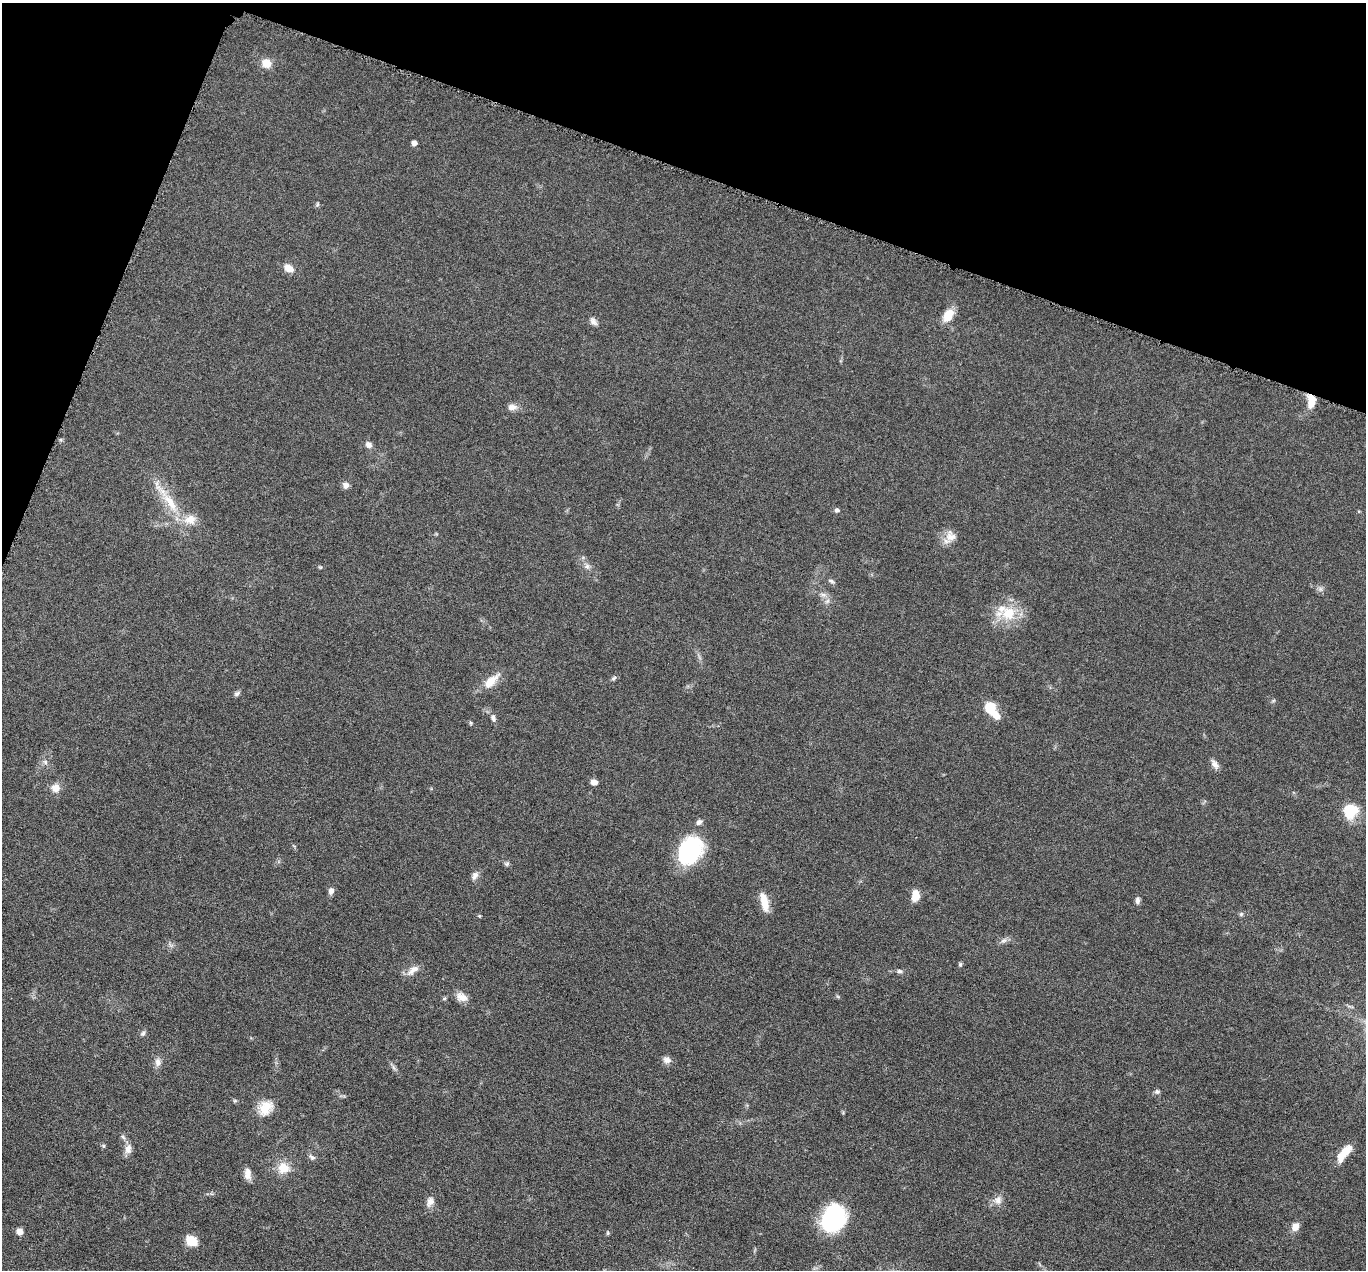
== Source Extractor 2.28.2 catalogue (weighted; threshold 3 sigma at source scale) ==
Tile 2 of 4 x 4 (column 2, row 1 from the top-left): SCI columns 1370-2733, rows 4076-5343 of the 5469 x 5483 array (HDU 1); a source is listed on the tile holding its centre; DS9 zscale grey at full resolution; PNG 1368 x 1272 px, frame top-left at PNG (2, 3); no overlay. Shown black and unused: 17% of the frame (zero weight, under 4 of 8 exposures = <1% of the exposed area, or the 3 px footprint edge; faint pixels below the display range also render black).
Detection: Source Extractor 2.28.2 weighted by HDU 2 'WHT'; one run over the whole footprint, this tile lists its part. Background 0.0374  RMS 0.004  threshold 0.0162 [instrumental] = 3 sigma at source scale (4.09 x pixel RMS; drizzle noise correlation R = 1.36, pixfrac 0.8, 0.05/0.05 arcsec/px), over >= 5 px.
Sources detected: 64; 1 inside a brighter listed object's ellipse — not listed separately; the other 63 listed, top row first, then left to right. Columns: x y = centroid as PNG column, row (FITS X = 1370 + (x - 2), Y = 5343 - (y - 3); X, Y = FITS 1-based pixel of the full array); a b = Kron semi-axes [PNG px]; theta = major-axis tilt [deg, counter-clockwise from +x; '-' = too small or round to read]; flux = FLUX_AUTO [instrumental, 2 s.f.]
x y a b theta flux
266 63 11 10 - 4
414 143 6 5 - 1.5
317 204 6 4 88 0.49
289 268 12 8 -28 3.1
948 315 14 9 57 5.8
593 321 11 7 -56 1.5
1311 401 18 9 85 5
512 407 11 8 1 2.1
369 445 9 7 -39 1.5
346 485 8 8 - 1.6
170 502 32 11 -55 9.8
837 510 6 5 - 0.81
190 519 15 13 11 4.7
950 536 15 14 - 3.8
587 566 7 7 - 1.1
831 581 8 4 -25 0.72
823 595 7 5 0 0.96
1008 613 22 19 12 11
614 678 8 4 36 0.69
491 681 22 10 44 5.8
237 694 9 5 33 0.91
991 710 19 8 -52 11
493 718 10 6 -77 1.2
471 723 6 3 -71 0.45
45 762 7 4 -46 0.8
1215 764 14 7 -58 1.7
594 782 8 6 3 1.8
56 788 10 10 - 3.1
1351 811 18 16 25 8.9
699 822 8 6 40 1.1
690 851 27 20 61 34
507 864 6 6 - 0.7
475 875 11 8 60 1.7
331 891 9 7 79 1.4
916 895 11 7 85 5.1
1137 900 8 5 -87 1.2
764 902 22 8 -77 5.5
1241 914 6 5 - 0.57
1004 940 8 5 30 1.1
960 964 6 4 70 0.54
413 970 19 8 39 2.8
899 971 8 5 -14 0.83
462 997 15 10 -18 2.9
143 1033 7 5 56 0.8
667 1060 10 8 -25 1.8
158 1062 12 8 89 1.9
393 1067 7 4 -71 0.8
1157 1092 7 6 - 0.86
235 1101 5 5 - 0.5
266 1108 20 15 54 6.6
123 1137 7 4 -46 0.8
128 1149 13 9 75 2.4
1344 1153 25 8 52 5.7
312 1157 9 6 -20 0.99
283 1168 13 13 - 6
248 1174 15 8 -89 2.5
998 1200 13 10 90 2.4
430 1201 12 9 69 2.3
833 1219 24 19 56 44
1295 1227 9 7 60 3
20 1231 8 7 - 2
608 1233 6 4 90 0.44
192 1241 12 9 -31 6
Overlapping masked pixels (flux is a lower limit): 1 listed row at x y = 1311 401